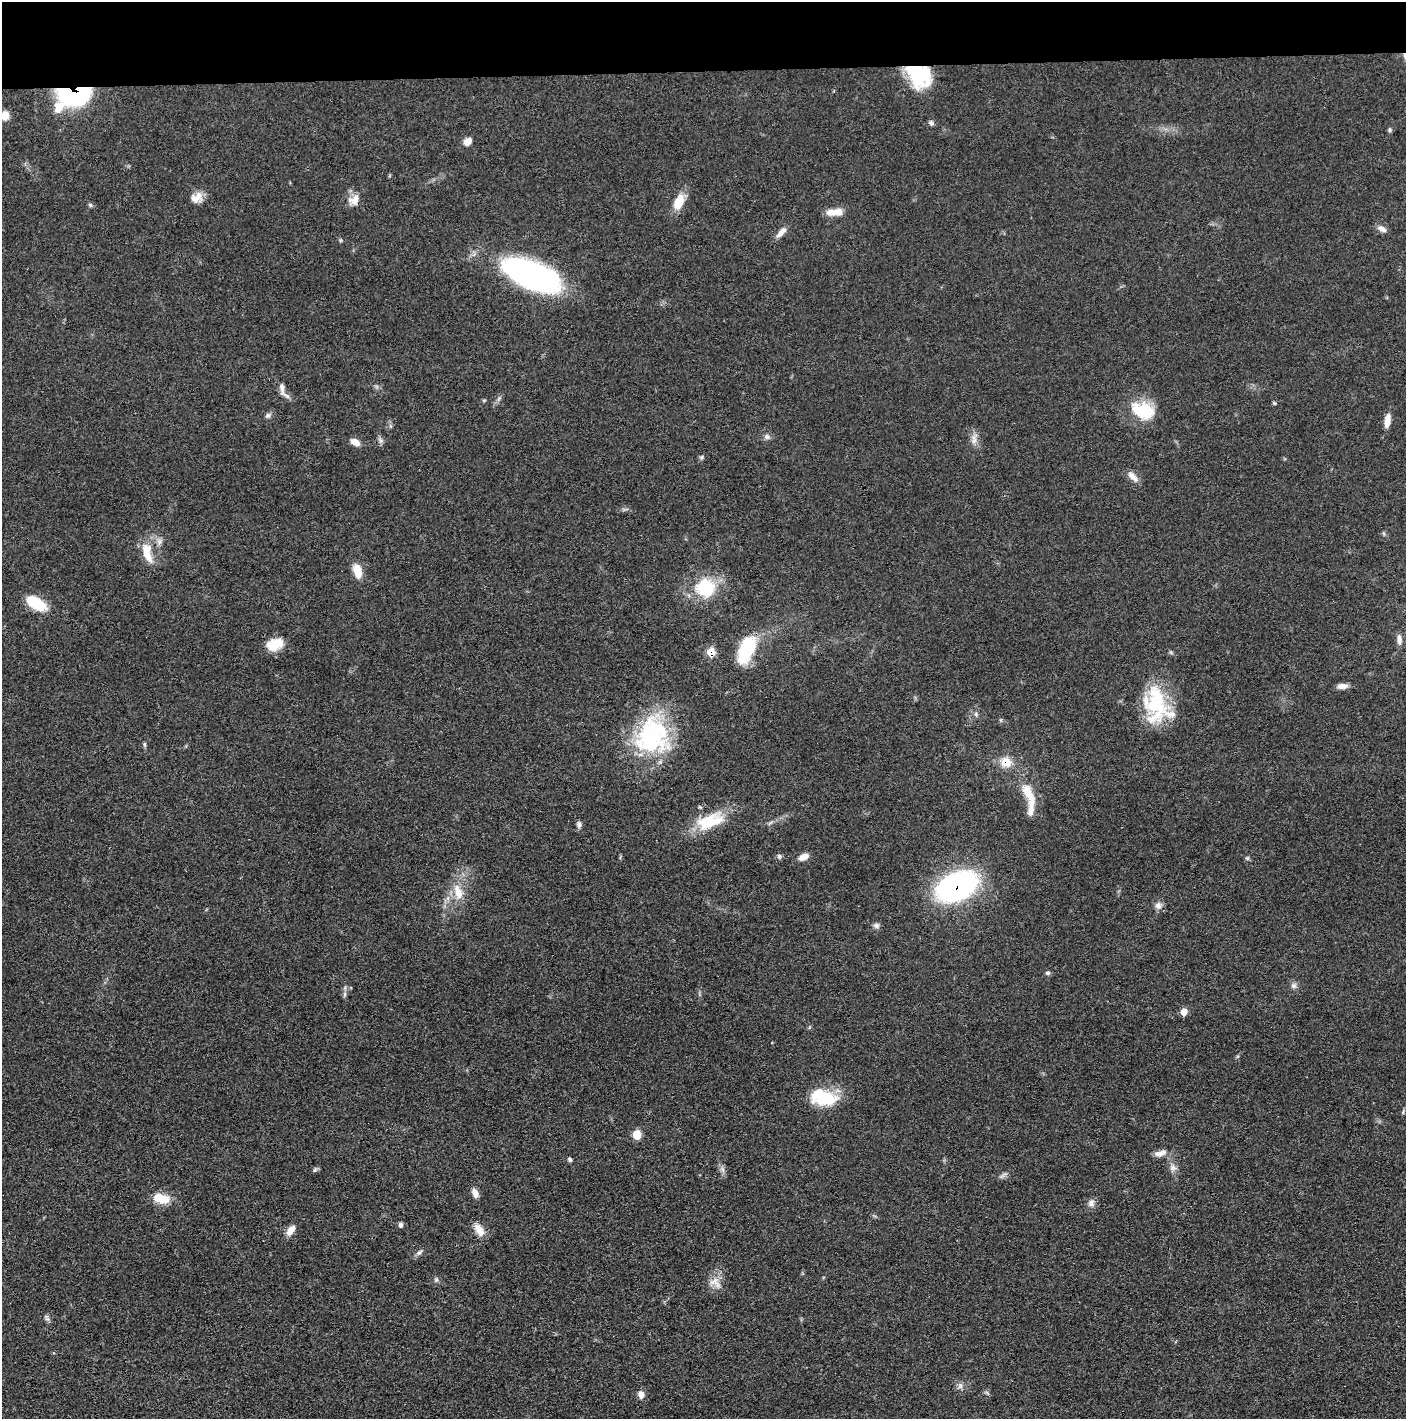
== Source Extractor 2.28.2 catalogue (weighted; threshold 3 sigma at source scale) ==
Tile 2 of 3 x 3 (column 2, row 1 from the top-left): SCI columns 1416-2819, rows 2841-4257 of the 4235 x 4264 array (HDU 1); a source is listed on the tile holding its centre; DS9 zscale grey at full resolution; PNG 1408 x 1421 px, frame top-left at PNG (2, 2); no overlay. Shown black and unused: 5% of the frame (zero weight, under 3 of 4 exposures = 1% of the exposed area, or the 3 px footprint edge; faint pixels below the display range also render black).
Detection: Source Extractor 2.28.2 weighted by HDU 2 'WHT'; one run over the whole footprint, this tile lists its part. Background 0.0475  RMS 0.0051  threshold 0.023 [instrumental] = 3 sigma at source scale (4.5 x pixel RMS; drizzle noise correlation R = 1.50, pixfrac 1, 0.05/0.05 arcsec/px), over >= 5 px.
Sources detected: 80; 1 inside a brighter object's white glare — not listed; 4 inside a brighter listed object's ellipse — not listed separately; the other 75 listed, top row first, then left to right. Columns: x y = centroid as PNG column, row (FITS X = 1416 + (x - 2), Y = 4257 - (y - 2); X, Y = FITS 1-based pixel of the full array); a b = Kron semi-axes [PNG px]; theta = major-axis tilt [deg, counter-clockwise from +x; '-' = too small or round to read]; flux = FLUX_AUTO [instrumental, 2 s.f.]
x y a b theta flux
919 75 28 22 -43 33
70 92 40 15 -31 62
58 107 56 27 42 32
5 116 9 8 - 5
931 123 7 6 - 1.3
1390 130 6 5 - 0.83
468 141 11 8 42 3.4
196 197 17 12 25 5.2
354 200 17 13 40 5.5
679 202 19 10 66 9.2
90 205 6 5 - 0.84
834 212 21 8 3 5.9
1382 229 12 7 -25 2.6
781 232 16 6 45 3.3
531 275 58 24 -23 140
282 389 17 6 -83 2.9
1274 403 5 4 - 0.7
1142 410 31 20 -20 21
268 415 8 6 43 1.3
1387 421 15 7 82 4.8
767 437 8 7 - 1.7
380 440 8 5 -34 1.3
974 440 10 6 55 2.2
355 442 12 7 -24 3.6
701 457 6 5 - 0.86
1132 475 12 10 -39 3.5
159 541 9 6 -69 2
147 550 19 13 -89 8.7
357 571 17 9 -74 7.4
705 588 23 21 24 26
36 603 21 11 -33 19
1399 640 14 6 -87 2.6
275 644 18 12 19 11
747 649 32 16 67 27
711 652 7 7 - 8.7
1342 686 12 6 5 3.2
1156 703 46 27 -79 35
976 714 6 5 - 0.97
652 736 46 40 78 62
144 745 8 4 -90 0.83
1006 762 14 13 - 7.3
1028 792 30 13 -65 12
710 821 41 19 22 19
579 824 8 6 -80 1.5
804 857 13 7 24 3.6
1247 858 6 5 - 0.81
957 886 32 20 25 140
458 892 24 12 -73 8.9
1158 905 10 9 - 2.7
876 925 8 7 - 1.6
1048 973 7 5 -13 1
1294 986 8 8 - 1.7
345 994 7 4 89 1.1
1183 1012 7 7 - 4.1
823 1098 31 17 -8 24
1403 1112 7 4 67 0.81
637 1134 8 7 - 7.1
1161 1153 17 7 16 3.5
570 1159 5 5 - 1.1
1173 1168 11 8 -59 2.7
723 1169 9 4 -81 1.6
315 1170 7 4 45 0.92
1003 1175 16 3 31 1.3
475 1193 10 6 -66 3.5
161 1198 20 11 -13 9.7
1091 1203 11 9 81 2.6
401 1225 6 5 - 1.5
290 1230 13 7 56 4.6
479 1230 17 9 -58 5.4
419 1252 10 5 36 1.6
436 1280 7 6 - 1.1
715 1283 20 12 -43 5.6
47 1318 10 5 -65 1.4
960 1386 9 6 76 1.8
641 1394 8 6 -84 3.5
Overlapping masked pixels (flux is a lower limit): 5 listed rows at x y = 919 75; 70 92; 711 652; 1006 762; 957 886